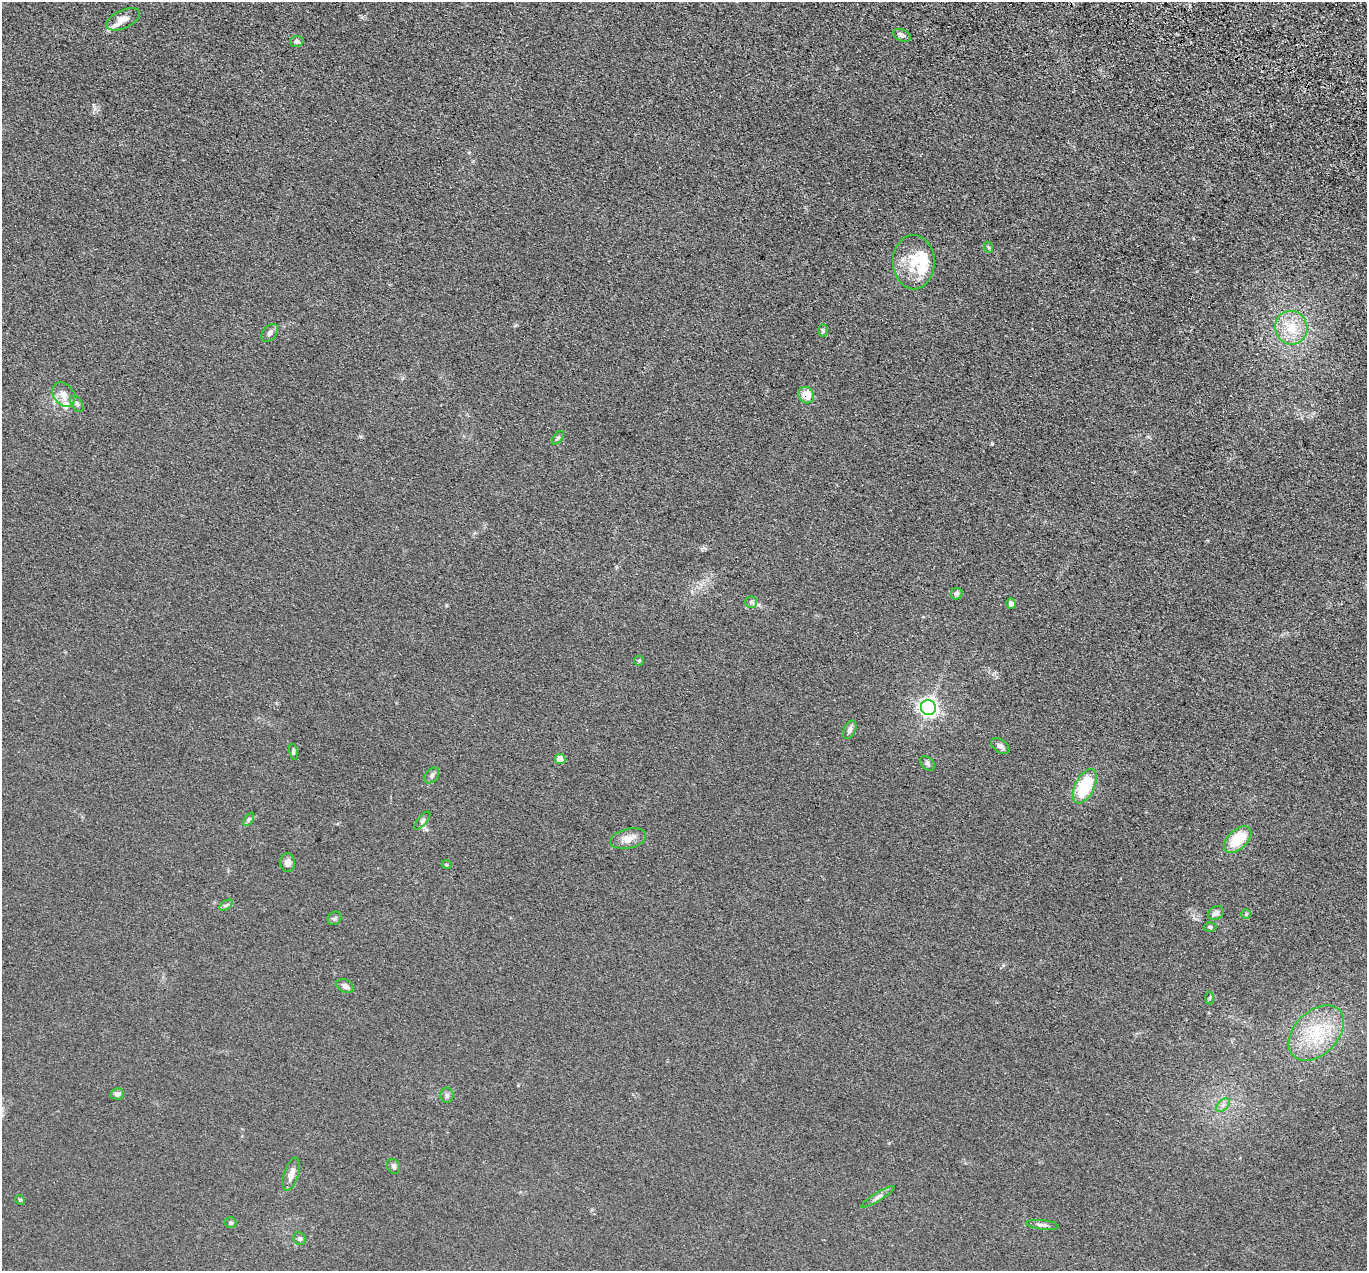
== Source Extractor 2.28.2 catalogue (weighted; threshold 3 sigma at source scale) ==
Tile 10 of 4 x 4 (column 2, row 3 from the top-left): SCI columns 1393-2757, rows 1609-2877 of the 5516 x 5626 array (HDU 1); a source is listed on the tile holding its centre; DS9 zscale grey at full resolution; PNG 1369 x 1273 px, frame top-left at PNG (2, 2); each listed source drawn as its Kron ellipse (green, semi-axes under 4 px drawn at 4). Shown black and unused: <1% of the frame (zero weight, under 3 of 5 exposures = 4% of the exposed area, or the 3 px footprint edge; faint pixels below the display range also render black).
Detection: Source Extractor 2.28.2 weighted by HDU 2 'WHT'; one run over the whole footprint, this tile lists its part. Background 0.0393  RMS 0.0042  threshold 0.0189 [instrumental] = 3 sigma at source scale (4.5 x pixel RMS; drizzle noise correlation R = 1.50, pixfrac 1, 0.05/0.05 arcsec/px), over >= 5 px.
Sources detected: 53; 5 inside a brighter listed object's ellipse — not listed separately; the other 48 listed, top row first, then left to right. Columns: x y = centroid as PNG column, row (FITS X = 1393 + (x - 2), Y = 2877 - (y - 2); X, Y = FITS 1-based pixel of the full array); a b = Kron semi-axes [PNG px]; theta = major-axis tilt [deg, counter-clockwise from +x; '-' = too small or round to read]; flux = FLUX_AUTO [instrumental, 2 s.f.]
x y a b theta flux
123 19 18 9 25 4
902 35 9 5 -21 1.2
297 41 7 5 9 1.1
988 247 6 3 -71 0.56
914 262 27 21 -89 13
1291 328 17 16 - 10
823 330 6 4 -89 0.67
270 333 10 6 50 1.6
64 394 13 10 -51 3.5
806 395 8 7 - 6.3
77 404 9 5 -60 1
558 438 8 4 52 0.75
957 594 6 5 - 0.97
751 602 5 5 - 0.85
1011 604 5 4 - 2.4
639 661 5 4 - 0.52
928 707 7 7 - 130
850 730 10 6 64 1.5
1000 746 10 6 -37 1.4
293 752 8 3 -78 0.65
560 759 5 5 - 4.6
928 763 8 6 -41 0.98
432 775 9 6 50 1.2
1085 786 19 9 63 23
249 819 7 4 58 0.73
422 821 11 4 50 1
628 839 18 9 13 3.9
1238 840 16 9 43 14
288 863 9 7 -86 2.2
447 865 5 3 - 0.37
226 905 7 4 36 0.78
1216 913 8 6 33 2.1
1246 914 5 4 - 0.48
335 918 7 6 - 1
1210 927 6 4 -2 0.65
345 986 9 6 -28 1.9
1210 998 6 4 88 0.57
1316 1033 32 21 45 21
117 1094 7 5 12 1.4
447 1095 8 6 -90 1.1
1223 1105 8 5 46 1.2
394 1166 8 6 -61 1.1
291 1174 17 7 72 3.5
878 1197 19 4 31 1.7
20 1200 5 4 - 0.51
231 1223 6 5 - 0.73
1042 1225 16 4 -6 1.4
300 1239 6 6 - 0.98
Overlapping masked pixels (flux is a lower limit): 1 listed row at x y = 806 395
Unlisted compact peaks at least as high as the median listed source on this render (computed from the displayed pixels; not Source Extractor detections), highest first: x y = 992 444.